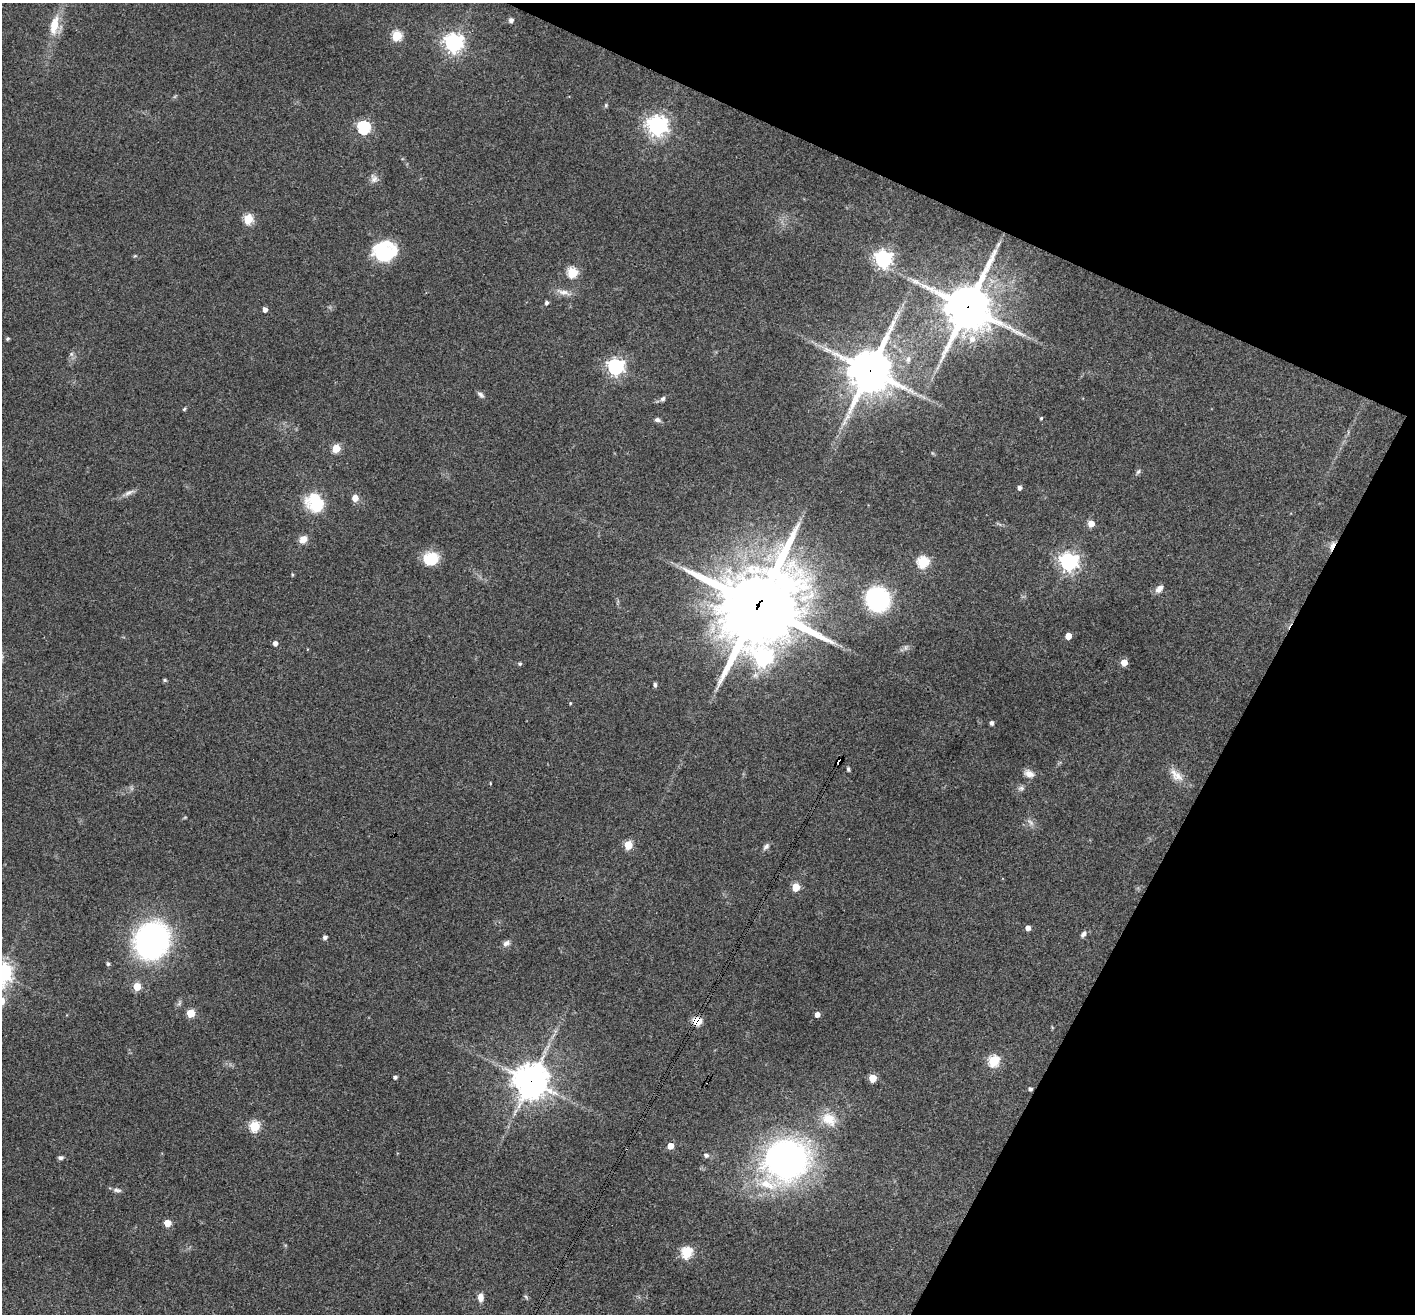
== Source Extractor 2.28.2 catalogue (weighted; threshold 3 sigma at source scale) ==
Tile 8 of 4 x 4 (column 4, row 2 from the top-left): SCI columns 4244-5656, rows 2903-4214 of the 5657 x 5669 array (HDU 1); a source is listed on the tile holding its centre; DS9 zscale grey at full resolution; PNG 1417 x 1316 px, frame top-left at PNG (2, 3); no overlay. Shown black and unused: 23% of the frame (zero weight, under 3 of 4 exposures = <1% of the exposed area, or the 3 px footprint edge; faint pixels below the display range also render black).
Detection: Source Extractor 2.28.2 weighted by HDU 2 'WHT'; one run over the whole footprint, this tile lists its part. Background 0.0339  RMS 0.0047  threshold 0.0211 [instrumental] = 3 sigma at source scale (4.5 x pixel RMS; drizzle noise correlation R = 1.50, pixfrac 1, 0.05/0.05 arcsec/px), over >= 5 px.
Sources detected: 92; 1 long thin detection or spike segment (spike, bleed or trail) — not listed; the other 91 listed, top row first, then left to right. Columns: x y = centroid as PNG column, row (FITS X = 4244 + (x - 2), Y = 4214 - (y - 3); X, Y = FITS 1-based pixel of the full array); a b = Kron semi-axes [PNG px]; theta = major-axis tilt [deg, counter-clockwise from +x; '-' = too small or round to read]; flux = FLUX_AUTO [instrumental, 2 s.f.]
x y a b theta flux
511 20 6 6 - 1.4
54 25 27 11 78 10
397 35 5 5 - 31
453 43 7 7 - 250
606 105 5 5 - 0.63
657 125 7 7 - 310
364 127 6 6 - 68
374 178 12 10 -69 2.5
248 219 5 5 - 29
384 252 24 19 6 30
135 256 6 3 -17 0.53
883 259 7 6 - 190
572 272 5 5 - 38
563 292 22 7 -15 3.6
546 303 4 4 - 1.1
967 307 16 15 - 1900
265 310 4 4 - 2.3
896 317 11 5 63 2
7 338 3 3 - 0.77
972 339 9 9 - 3.9
71 354 6 6 - 1.1
908 359 10 6 82 1.8
615 367 6 6 - 170
870 371 16 13 65 1600
480 395 10 5 -41 1.5
663 399 7 5 47 1.2
184 409 4 4 - 0.75
1041 418 4 3 - 0.58
657 420 8 5 -20 1.4
336 448 5 5 - 19
1138 471 8 5 49 1
1020 488 4 4 - 1.7
129 492 16 6 25 2.3
355 498 5 5 - 5.6
315 502 19 15 -70 24
1091 524 5 5 - 7.4
303 539 8 7 - 4.8
1332 546 12 5 69 3.2
431 558 16 13 13 13
923 562 6 5 - 51
1069 562 7 7 - 230
292 575 5 3 - 0.56
1159 589 11 7 46 2.8
878 599 18 17 - 64
758 606 32 26 52 4400
1068 636 5 4 - 6.5
275 643 5 4 - 2.3
763 657 7 7 - 170
1124 662 5 4 - 8.2
520 664 4 4 - 0.91
165 680 5 4 - 0.67
655 685 6 4 -88 1
570 703 4 3 - 0.43
992 723 4 4 - 1.5
839 762 5 4 - 100
848 769 5 4 - 0.82
1029 774 13 9 -26 3.3
1176 775 23 11 -44 5.9
490 783 4 3 - 0.32
1021 788 9 6 0 1.5
185 817 6 3 19 0.46
1030 822 13 6 -49 2.1
628 845 5 5 - 20
766 846 10 6 50 1.5
796 887 5 5 - 15
1028 928 4 4 - 3.3
1083 934 9 6 56 1.5
325 937 4 4 - 1.5
152 940 37 32 57 110
506 943 10 7 30 2
108 964 5 5 - 0.91
137 986 5 5 - 14
191 1013 5 5 - 20
817 1015 4 4 - 3.1
697 1021 9 8 - 6.4
994 1061 6 5 - 43
395 1077 4 3 - 1.4
873 1078 5 5 - 14
531 1081 11 11 - 880
1030 1089 4 4 - 1.2
829 1119 22 16 -32 9.4
254 1126 5 5 - 40
671 1146 4 4 - 7
706 1155 5 5 - 1.4
61 1158 6 4 0 1.3
786 1160 44 37 39 180
117 1190 12 5 -8 1.6
167 1223 5 5 - 9.3
687 1253 6 5 - 48
481 1297 9 6 89 3.2
526 1297 7 4 -46 0.7
Overlapping masked pixels (flux is a lower limit): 8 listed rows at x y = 967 307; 870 371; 1332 546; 758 606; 839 762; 697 1021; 531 1081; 1030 1089